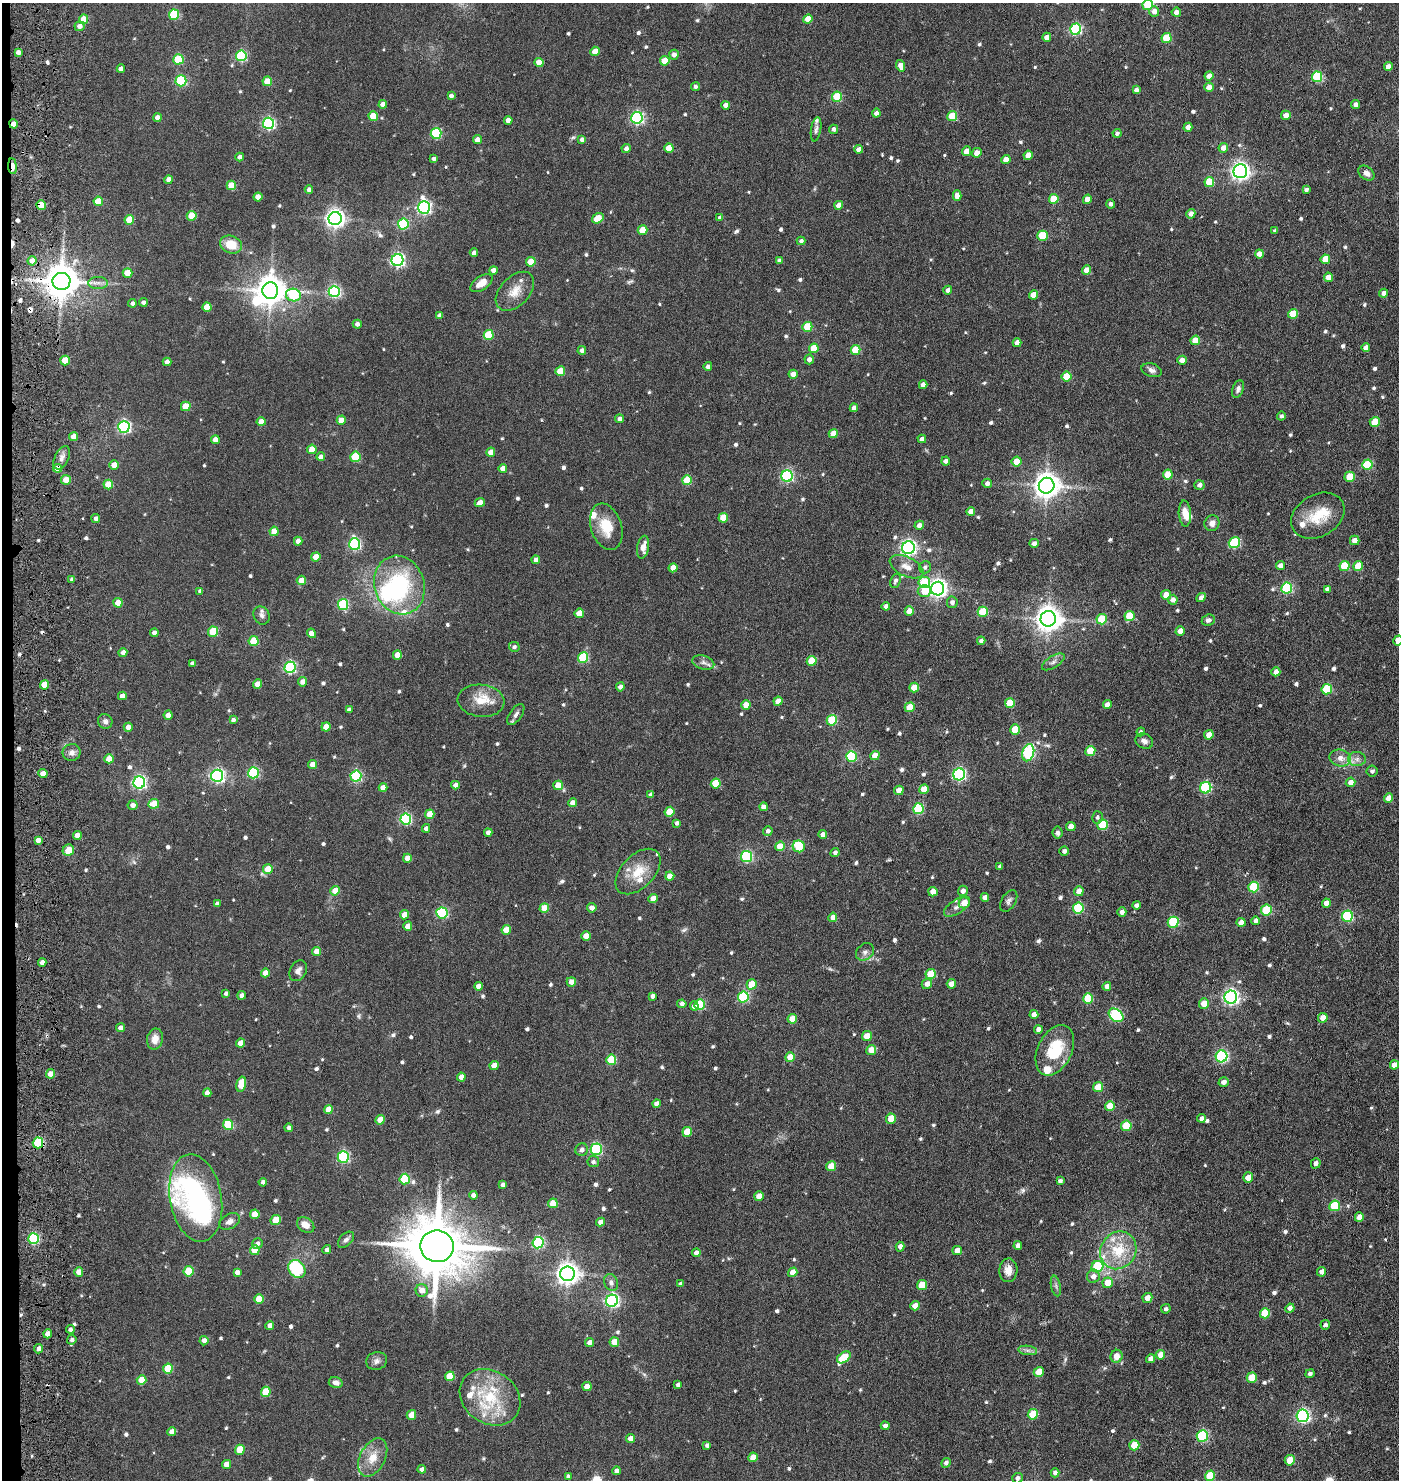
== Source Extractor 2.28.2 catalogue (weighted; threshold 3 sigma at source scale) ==
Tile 4 of 3 x 3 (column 1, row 2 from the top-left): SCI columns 228-1624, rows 1539-3016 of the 4575 x 4554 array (HDU 1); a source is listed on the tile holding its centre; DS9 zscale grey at full resolution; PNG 1401 x 1482 px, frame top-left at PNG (2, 3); each listed source drawn as its Kron ellipse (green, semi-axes under 4 px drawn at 4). Shown black and unused: <1% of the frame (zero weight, under 3 of 6 exposures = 5% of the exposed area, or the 3 px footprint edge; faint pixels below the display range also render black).
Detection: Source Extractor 2.28.2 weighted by HDU 2 'WHT'; one run over the whole footprint, this tile lists its part. Background 0.0869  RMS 0.0089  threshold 0.0364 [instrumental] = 3 sigma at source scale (4.09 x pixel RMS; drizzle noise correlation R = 1.36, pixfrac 0.8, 0.05/0.05 arcsec/px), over >= 5 px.
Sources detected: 758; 1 too faint to see at this stretch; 4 inside a brighter object's white glare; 7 cosmic-ray / hot-pixel residue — neither listed nor drawn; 15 inside a brighter listed object's ellipse — not listed separately; of the other 731, all 500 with FLUX_AUTO >= 2.13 (the completeness limit of this list) listed and drawn (231 fainter detections not listed), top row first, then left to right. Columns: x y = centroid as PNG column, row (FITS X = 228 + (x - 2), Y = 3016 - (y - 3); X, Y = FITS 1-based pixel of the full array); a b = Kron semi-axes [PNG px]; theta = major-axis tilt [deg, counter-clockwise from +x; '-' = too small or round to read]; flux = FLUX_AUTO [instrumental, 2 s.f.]
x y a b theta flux
1148 5 5 5 - 37
1154 11 5 5 - 5
1176 12 4 4 - 4
174 15 5 5 - 39
84 19 4 4 - 15
808 19 5 4 - 10
79 26 5 5 - 4.8
1076 29 5 5 - 90
1047 37 4 4 - 4.5
1167 38 5 5 - 27
595 51 5 4 - 12
18 52 4 4 - 3.9
674 55 5 4 - 4
241 56 5 5 - 74
178 59 5 5 - 37
665 61 5 4 - 18
539 62 4 4 - 8.2
901 66 6 4 -71 6.8
1388 67 4 4 - 7.3
121 69 4 4 - 3.7
1209 76 4 4 - 6.1
1317 77 5 5 - 52
181 81 5 5 - 72
267 81 4 4 - 16
695 87 4 4 - 2.5
1209 87 4 4 - 7.9
1136 90 4 4 - 2.9
451 96 4 4 - 3.1
837 97 5 5 - 39
383 104 4 4 - 5.5
726 105 4 4 - 5.1
1355 105 5 4 - 3.1
876 113 4 4 - 3.9
1286 115 5 5 - 6.6
373 116 5 4 - 22
952 116 5 5 - 28
157 118 4 4 - 6.8
637 118 6 5 - 130
508 120 4 4 - 5.7
268 123 6 5 - 120
13 124 5 4 - 5.5
1188 127 4 4 - 6.8
816 129 12 5 80 2.5
834 129 4 4 - 3
436 133 5 5 - 64
1117 133 4 4 - 2.4
477 140 4 4 - 6.1
582 140 4 4 - 2.8
626 148 4 4 - 3.2
669 148 4 4 - 11
1223 148 5 4 - 6.1
859 149 4 4 - 5.5
967 151 5 4 - 7.5
977 153 5 4 - 6.8
1028 155 5 4 - 9.3
240 157 4 4 - 4.2
434 159 4 4 - 2.6
1006 160 4 4 - 8
12 166 8 4 -83 17
1240 171 7 7 - 340
1366 173 9 6 -37 4.1
169 180 4 4 - 5.8
1209 182 5 5 - 27
231 185 5 4 - 16
309 189 4 4 - 3
1306 190 4 3 - 2.4
957 196 5 4 - 6.4
258 197 4 4 - 6.9
1054 199 5 5 - 24
1087 199 5 4 - 5.8
98 201 4 4 - 17
1111 204 4 4 - 2.8
41 205 5 4 - 20
839 205 4 4 - 7.2
424 207 6 6 - 180
1191 214 5 4 - 4.3
192 216 5 5 - 20
598 218 6 4 35 16
720 218 4 4 - 2.7
335 219 6 6 - 390
129 220 5 5 - 21
403 224 5 5 - 63
643 230 5 4 - 18
1275 231 4 3 - 2.2
1042 236 5 5 - 33
801 241 4 4 - 2.3
231 244 11 8 -20 15
474 253 4 4 - 3.4
1259 254 4 4 - 5.4
1325 259 5 4 - 17
398 260 6 6 - 170
32 261 5 4 - 6.1
779 261 4 4 - 2.6
531 262 5 4 - 15
493 270 4 4 - 4.2
1086 270 5 4 - 7.6
127 273 5 4 - 17
1328 277 4 4 - 6.8
61 281 9 8 - 1800
98 283 10 6 0 3.6
481 283 12 6 35 8.6
948 290 4 4 - 3.3
270 291 8 8 - 1200
334 291 5 5 - 110
515 291 23 14 46 12
1384 293 4 4 - 3.7
293 295 7 6 - 51
1033 295 5 4 - 11
143 302 4 4 - 2.5
132 303 4 4 - 2.4
207 307 4 4 - 13
1293 314 5 5 - 17
440 315 4 4 - 3.9
357 324 4 4 - 3.1
807 327 5 5 - 30
489 335 5 5 - 32
1195 340 5 4 - 15
1017 343 4 4 - 5.3
1366 347 4 4 - 4.2
814 348 5 4 - 19
582 350 4 4 - 3.1
855 350 5 5 - 23
809 359 5 4 - 3.6
1182 360 4 4 - 4.2
65 361 5 4 - 18
167 362 4 4 - 5.2
708 366 4 4 - 2.9
1152 370 10 6 -18 3.2
560 371 5 4 - 16
793 374 4 4 - 7.6
1067 376 5 5 - 25
923 385 4 4 - 3.8
1238 389 9 5 69 2.8
186 406 5 4 - 18
854 408 4 4 - 4
1281 416 4 4 - 2.1
620 419 4 4 - 3.7
341 420 4 4 - 11
261 422 4 4 - 7.3
1375 422 5 5 - 17
124 427 6 5 - 140
833 434 5 4 - 9.6
74 437 4 4 - 7.1
922 439 4 4 - 3.3
215 440 4 4 - 5.9
312 449 5 4 - 14
491 452 4 4 - 8.6
321 457 4 4 - 4.9
355 457 5 5 - 37
62 458 12 7 64 4.3
946 461 4 4 - 2.7
1017 461 5 4 - 10
1367 464 5 5 - 40
114 465 4 4 - 9
58 468 4 4 - 8.5
503 468 4 4 - 6.3
1168 475 5 5 - 18
787 476 6 5 - 100
1350 477 5 5 - 19
66 480 5 5 - 8.7
687 480 5 5 - 30
987 483 5 4 - 3.5
108 484 5 4 - 17
1199 485 5 4 - 3.6
1047 486 8 7 - 800
480 503 5 4 - 6.3
971 512 4 4 - 6.3
1185 513 13 6 -86 7.9
1318 516 28 21 30 25
96 518 4 4 - 2.4
723 518 5 4 - 17
1212 523 8 7 - 4.8
919 525 5 4 - 4.9
606 527 24 15 -72 20
274 531 4 4 - 9.3
1355 540 5 4 - 5.9
298 541 4 4 - 5.2
1034 543 4 4 - 2.9
1234 543 6 5 - 55
355 544 6 5 - 110
643 547 11 6 80 7.2
908 548 6 6 - 230
316 557 4 4 - 11
536 560 4 4 - 3.9
1280 566 4 4 - 5.5
1344 566 5 5 - 27
1358 566 5 4 - 18
907 567 18 9 -26 8.2
925 567 6 6 - 2.5
673 568 4 4 - 7.7
72 579 4 4 - 2.4
301 580 5 4 - 8.4
895 581 7 5 69 2.3
924 583 6 5 - 41
399 585 30 25 -71 74
1287 588 5 5 - 78
938 589 7 6 - 350
1327 589 4 4 - 2.5
200 591 4 4 - 2.4
924 591 6 6 - 14
1166 595 5 5 - 7.4
1201 597 5 4 - 4
1173 600 5 5 - 4.7
952 602 6 5 - 3.2
118 603 4 4 - 12
343 604 5 5 - 55
886 606 4 4 - 3.8
909 611 5 4 - 11
983 612 5 5 - 27
579 613 5 4 - 12
262 615 9 7 -63 3.1
1129 616 5 5 - 23
1048 619 8 7 - 830
1102 619 5 5 - 27
1208 620 7 5 24 2.6
1180 631 5 4 - 5.5
213 632 5 5 - 30
154 633 4 4 - 3
311 633 5 4 - 6.8
254 641 5 5 - 25
981 641 4 4 - 2.9
1398 641 5 4 - 13
514 647 5 5 - 2.1
123 653 4 4 - 4.9
397 655 4 4 - 12
583 658 5 5 - 52
812 661 5 5 - 21
703 662 11 7 -17 3.5
1053 662 13 6 31 3.2
192 663 4 4 - 2.4
290 667 6 5 - 100
1276 672 4 4 - 5.8
303 682 5 4 - 5.3
258 684 4 4 - 8.8
44 685 4 4 - 13
620 687 4 4 - 3.4
914 688 5 4 - 13
1327 689 5 5 - 40
122 696 4 4 - 5.6
481 701 23 16 -6 17
778 701 4 4 - 6.3
1010 703 5 5 - 23
746 705 4 4 - 7.8
1107 705 4 4 - 5.9
910 707 5 4 - 18
349 710 4 4 - 2.5
516 714 12 6 55 3.2
168 715 4 4 - 6.3
233 720 4 3 - 2.5
832 720 5 5 - 38
105 721 7 7 - 2.8
128 727 4 4 - 5.8
326 727 4 4 - 10
1015 730 5 5 - 21
1141 732 4 4 - 2.3
1209 735 5 4 - 9.5
1144 741 9 7 -27 3.6
1090 751 5 5 - 21
72 752 9 8 - 4.1
1028 753 8 6 74 100
851 756 5 5 - 55
875 756 5 4 - 9.4
1340 758 11 8 -14 6.2
109 759 5 4 - 10
1357 759 9 7 0 3.9
312 765 4 4 - 7.8
1372 771 5 5 - 2.3
43 773 4 4 - 5.3
253 773 5 5 - 72
959 774 6 6 - 130
217 776 6 6 - 170
356 776 5 5 - 80
139 782 6 6 - 160
1350 782 5 4 - 6.2
716 783 5 5 - 22
455 785 4 4 - 3.9
558 785 5 4 - 12
383 788 4 4 - 6.5
1206 788 6 5 - 76
924 789 5 4 - 13
899 790 5 4 - 8.9
650 794 4 3 - 2.8
1389 798 5 4 - 8.8
573 803 4 4 - 5.7
154 804 5 4 - 16
133 805 5 4 - 4.2
764 807 4 4 - 4.3
918 809 5 5 - 58
670 812 5 4 - 23
430 814 5 4 - 13
1097 817 6 5 - 2.3
406 819 5 5 - 89
677 823 4 4 - 2.5
1103 825 5 5 - 37
1071 826 5 4 - 8.2
426 828 4 4 - 3.4
768 831 5 4 - 2.7
488 833 4 4 - 3.8
1057 833 6 5 - 2.6
823 834 4 4 - 4.7
77 835 4 4 - 6.1
38 840 4 4 - 5
780 846 5 4 - 15
799 846 6 6 - 31
68 850 6 5 - 10
1064 851 5 4 - 2.8
835 852 5 4 - 2.5
747 857 6 5 - 89
407 858 4 4 - 6.4
1000 866 4 4 - 2.4
268 869 5 4 - 15
638 872 27 16 46 19
670 876 4 4 - 7.9
1253 887 5 5 - 42
335 891 5 4 - 12
963 891 5 5 - 3.6
1079 891 5 5 - 6.5
933 892 5 4 - 9.3
985 897 4 4 - 4.7
653 898 4 4 - 6.8
1009 901 12 7 59 2.9
964 903 5 5 - 8.9
1326 903 4 4 - 5.4
217 904 4 4 - 2.8
1136 905 4 4 - 2.7
957 907 15 7 34 4.3
544 908 5 4 - 15
592 908 4 4 - 4.9
1078 908 5 5 - 59
1266 910 5 5 - 41
1122 912 4 4 - 3.3
442 913 5 5 - 79
405 915 4 4 - 9.4
1347 916 5 5 - 74
833 917 4 4 - 5.2
1255 921 4 4 - 2.5
1173 922 5 5 - 54
1241 922 5 4 - 5.9
408 926 4 4 - 7.2
506 930 5 4 - 13
586 936 5 4 - 9.7
316 951 4 4 - 6.3
865 952 10 8 40 3.5
42 962 4 4 - 4.4
298 971 11 8 59 3.8
265 973 4 4 - 6.5
931 974 5 5 - 20
571 982 5 4 - 5.6
752 984 5 5 - 20
927 984 5 5 - 5.5
951 984 4 4 - 6
479 986 4 4 - 5.8
1107 986 4 4 - 4.8
226 993 4 4 - 2.3
242 995 4 4 - 3.9
652 996 4 4 - 2.8
743 997 5 5 - 63
1231 997 6 6 - 240
1088 999 5 5 - 28
1204 1003 5 5 - 9.3
682 1004 4 4 - 3.2
700 1005 5 5 - 40
694 1006 5 4 - 4
1034 1014 4 4 - 5.5
1116 1015 8 6 -38 88
1323 1018 5 4 - 8.6
792 1019 5 4 - 13
120 1028 4 4 - 3.9
1038 1029 4 4 - 4.4
867 1036 5 5 - 11
155 1039 10 8 79 7.5
240 1043 4 4 - 6.8
871 1050 5 5 - 10
1055 1050 27 17 64 34
1222 1056 6 6 - 110
790 1057 5 4 - 14
611 1060 5 5 - 27
1394 1065 5 4 - 6.2
494 1066 4 4 - 7.7
51 1074 4 4 - 7.8
461 1077 4 4 - 6.2
1224 1082 5 4 - 4.2
241 1084 8 5 77 19
1098 1087 5 5 - 19
207 1093 4 4 - 4.5
656 1103 4 4 - 3.8
1110 1106 5 5 - 18
328 1110 4 4 - 11
1201 1118 4 4 - 2.9
891 1119 5 4 - 18
380 1120 5 4 - 12
228 1125 5 5 - 41
1126 1126 5 5 - 25
289 1128 4 4 - 3.8
687 1132 5 4 - 16
38 1143 5 5 - 47
596 1149 6 5 - 81
582 1150 6 6 - 3
343 1157 6 5 - 92
593 1162 6 5 - 2.3
1316 1163 5 5 - 3.6
831 1166 5 4 - 11
1248 1178 5 5 - 7.8
405 1179 5 5 - 39
1060 1181 4 4 - 2.6
263 1182 4 4 - 2.3
503 1185 4 4 - 2.8
473 1195 4 4 - 3.6
759 1196 5 4 - 9.1
196 1198 44 26 -80 120
553 1203 5 4 - 16
1335 1206 5 5 - 42
255 1214 5 5 - 13
1359 1217 5 4 - 7.1
276 1220 5 5 - 19
230 1221 11 7 29 4.2
600 1222 4 4 - 5.5
306 1225 9 7 -35 7.6
34 1239 5 5 - 69
346 1240 9 6 46 2.8
538 1243 6 5 - 86
257 1244 5 5 - 2.9
1018 1245 4 4 - 3.3
437 1246 17 16 - 5700
900 1247 5 4 - 4.4
255 1250 5 5 - 15
327 1250 4 4 - 3
957 1250 5 4 - 5.6
1118 1250 19 17 55 29
696 1253 4 4 - 5.5
1097 1267 6 5 - 50
297 1269 10 7 -52 44
1008 1270 12 9 88 7.7
189 1271 5 5 - 26
79 1272 4 4 - 8.3
237 1272 4 4 - 4
793 1272 5 4 - 11
1322 1272 5 4 - 3.7
567 1274 7 7 - 590
1093 1276 6 6 - 4.4
611 1283 8 6 -68 3.3
1108 1283 5 5 - 15
681 1284 4 4 - 2.9
922 1285 5 5 - 19
1056 1286 10 5 -78 2.2
422 1290 6 6 - 7.6
1147 1298 5 5 - 6.8
259 1299 5 4 - 17
612 1301 6 6 - 160
915 1306 5 4 - 8.1
1290 1308 5 4 - 3.7
1166 1309 5 4 - 2.2
1265 1313 5 5 - 26
1325 1325 5 4 - 2.3
270 1326 4 4 - 4.6
70 1329 4 4 - 2.3
48 1334 4 4 - 5.7
72 1340 5 4 - 2.3
204 1341 5 4 - 4.2
589 1342 4 4 - 4.2
614 1342 5 4 - 13
39 1349 4 4 - 3.6
1028 1350 9 4 -8 2.6
1160 1355 5 5 - 7.5
1116 1356 6 6 - 8.3
844 1357 8 5 34 21
1151 1359 4 4 - 4.4
377 1361 10 9 - 3.6
168 1369 5 5 - 27
1039 1372 5 5 - 15
1310 1374 5 4 - 2.2
450 1376 5 4 - 22
1252 1378 5 5 - 17
141 1380 5 4 - 14
336 1383 7 5 -15 4
678 1385 4 4 - 2.3
587 1386 5 4 - 9
266 1392 5 5 - 22
490 1397 32 26 -35 44
1033 1414 5 5 - 28
411 1415 5 4 - 12
1303 1416 6 6 - 160
885 1426 4 4 - 3
172 1432 4 4 - 5.7
1202 1436 6 5 - 83
631 1438 4 4 - 7.7
707 1445 4 4 - 2.7
1134 1445 5 5 - 19
240 1450 5 5 - 22
373 1457 20 12 63 13
753 1457 5 4 - 10
1290 1460 5 5 - 13
946 1463 5 4 - 2.8
226 1464 4 4 - 7.3
422 1469 4 4 - 3.3
617 1471 4 4 - 4.2
1055 1473 4 4 - 3.5
1210 1476 5 5 - 22
568 1477 4 3 - 2.2
1017 1478 5 5 - 3
Overlapping masked pixels (flux is a lower limit): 7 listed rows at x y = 13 124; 12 166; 41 205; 61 281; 58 468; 38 1143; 34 1239
Isophote crosses this tile's border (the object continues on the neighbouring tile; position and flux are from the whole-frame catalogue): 2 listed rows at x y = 1148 5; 1398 641